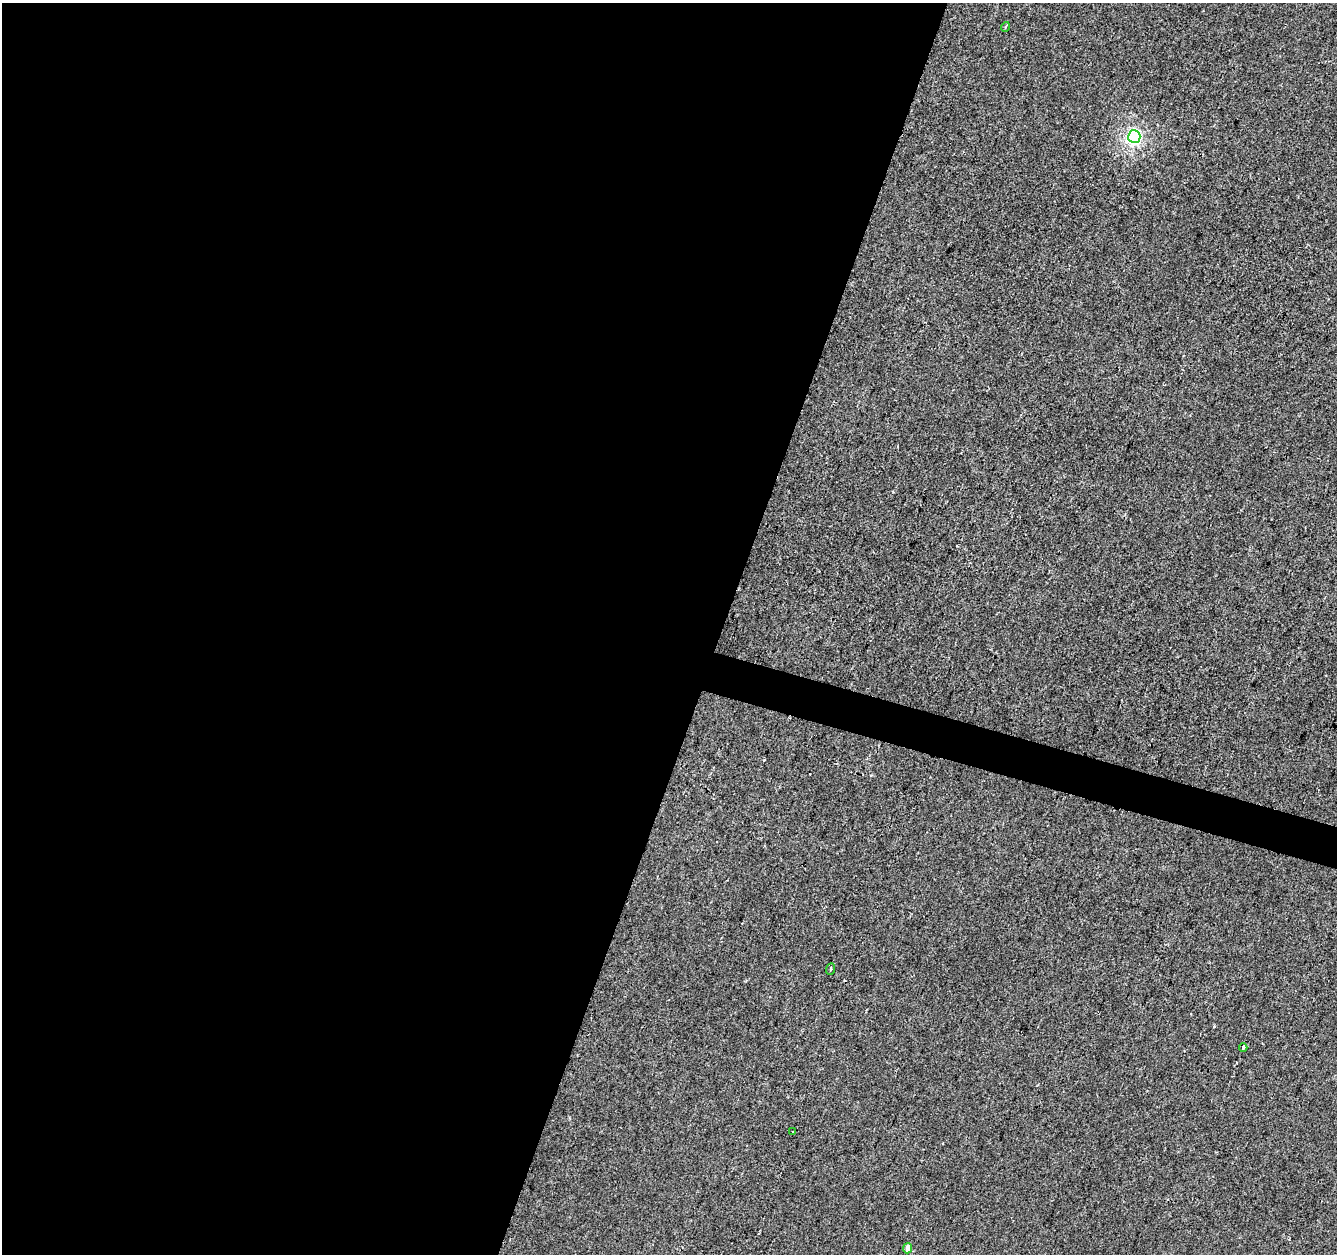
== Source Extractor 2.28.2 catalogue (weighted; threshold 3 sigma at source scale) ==
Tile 5 of 4 x 4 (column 1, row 2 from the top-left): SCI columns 1-1335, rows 2723-3974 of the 5346 x 5506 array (HDU 1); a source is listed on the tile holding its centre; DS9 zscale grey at full resolution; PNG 1339 x 1256 px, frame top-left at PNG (2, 3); each listed source drawn as its Kron ellipse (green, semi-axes under 4 px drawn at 4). Shown black and unused: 56% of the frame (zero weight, under 2 of 3 exposures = <1% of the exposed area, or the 3 px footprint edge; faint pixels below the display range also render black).
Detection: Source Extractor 2.28.2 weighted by HDU 2 'WHT'; one run over the whole footprint, this tile lists its part. Background 1.34e-04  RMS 0.0042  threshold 0.0189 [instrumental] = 3 sigma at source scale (4.5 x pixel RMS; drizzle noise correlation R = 1.50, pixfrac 1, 0.0396/0.0396 arcsec/px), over >= 5 px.
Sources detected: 7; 1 cosmic-ray / hot-pixel residue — neither listed nor drawn; the other 6 listed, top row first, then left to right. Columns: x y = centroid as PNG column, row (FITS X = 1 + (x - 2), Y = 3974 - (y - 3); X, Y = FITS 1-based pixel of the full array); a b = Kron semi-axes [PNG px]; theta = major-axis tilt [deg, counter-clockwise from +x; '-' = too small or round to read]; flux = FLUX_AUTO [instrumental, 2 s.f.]
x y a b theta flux
1005 27 5 3 - 0.45
1134 137 6 6 - 94
831 969 6 3 67 1.1
1243 1047 4 3 - 0.66
793 1132 3 3 - 2.4
908 1248 5 4 - 2.8